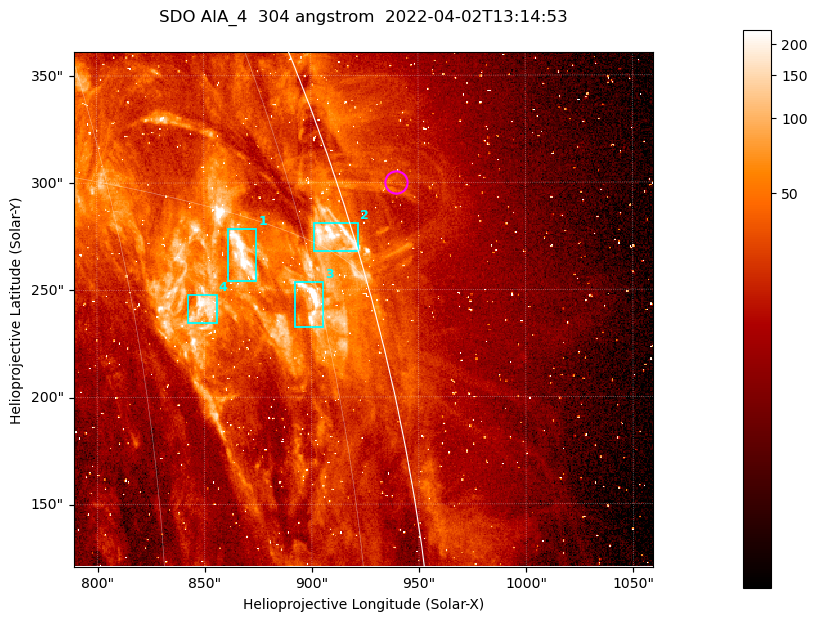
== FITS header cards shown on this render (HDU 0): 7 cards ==
TELESCOP= 'SDO     '           /
INSTRUME= 'AIA_4   '           /
WAVELNTH=                  304 /
WAVEUNIT= 'angstrom'           /
DATE-OBS= '2022-04-02T13:14:53.130' /
CTYPE1  = 'HPLN-TAN'           /
CTYPE2  = 'HPLT-TAN'           /

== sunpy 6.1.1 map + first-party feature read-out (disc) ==
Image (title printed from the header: SDO AIA_4  304 angstrom  2022-04-02T13:14:53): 450 x 400 px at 0.6 arcsec/px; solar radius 960 arcsec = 1600 px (partial field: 1.1% of the solar disc is inside the frame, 51% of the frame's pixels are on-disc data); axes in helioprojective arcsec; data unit not stated in the header (colour bar unlabelled)
Orientation: roll -0.132 deg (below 1 deg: not rotated)
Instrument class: DISC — disc imager (sunpy class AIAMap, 304 A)
Bright regions (active regions / flare kernels): reference = the on-disc median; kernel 5 px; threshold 5 sigma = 92.2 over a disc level ~27.4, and >= 1.15x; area >= 180 px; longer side >= 5 px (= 3 arcsec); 4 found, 4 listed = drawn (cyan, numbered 1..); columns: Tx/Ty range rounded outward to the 2 arcsec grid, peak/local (2 s.f.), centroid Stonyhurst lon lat
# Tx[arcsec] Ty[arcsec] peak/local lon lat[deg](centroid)
1 860..876 254..278 9.7 +68 +14
2 900..922 268..282 8.6 +80 +16
3 892..906 232..254 14 +74 +13
4 842..856 234..248 8 +65 +12
Off-limb structures (1.02-1.3 R_sun): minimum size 90 px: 6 found; the strongest spans PA ~285..290 deg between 1.02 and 1.04 R_sun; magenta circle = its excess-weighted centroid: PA ~290 deg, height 1.03 R_sun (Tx ~940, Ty ~300 arcsec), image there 1.6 x the reference